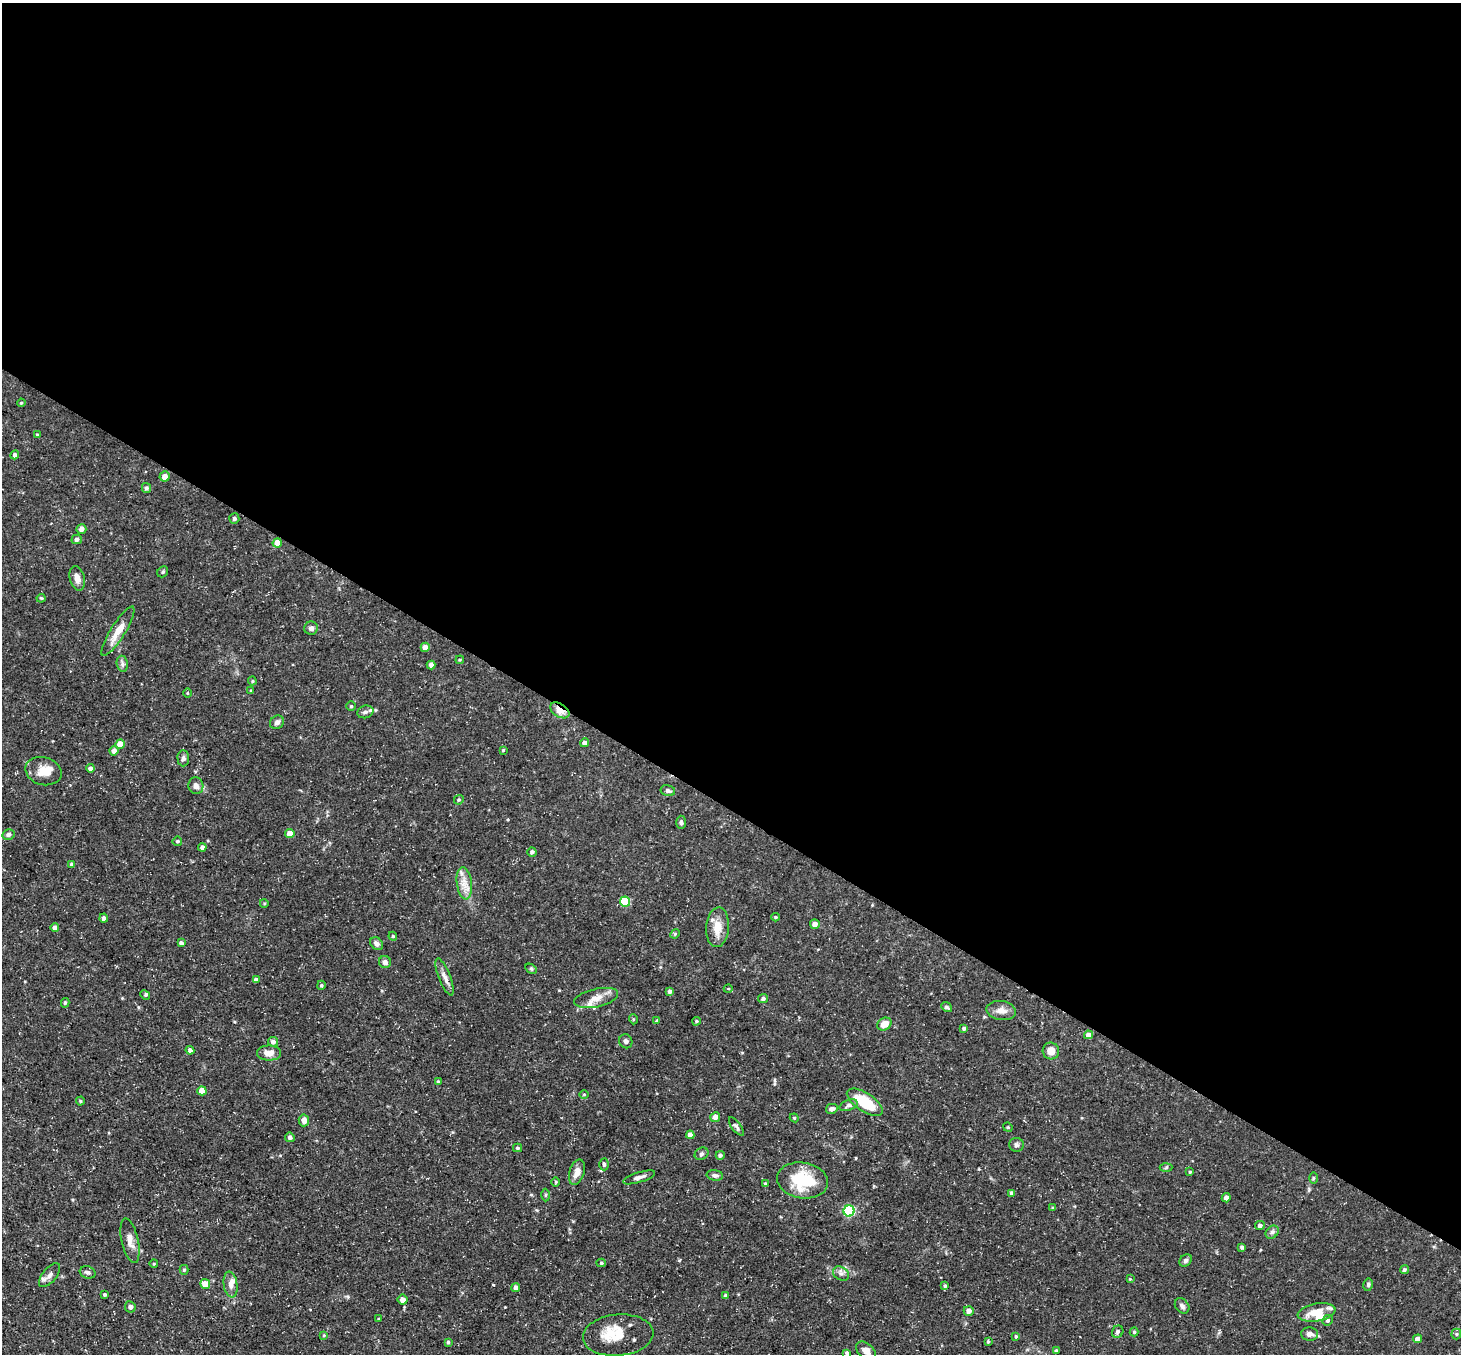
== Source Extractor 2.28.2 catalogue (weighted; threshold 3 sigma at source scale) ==
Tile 3 of 4 x 4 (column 3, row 1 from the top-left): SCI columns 2918-4376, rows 4344-5695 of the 5834 x 5843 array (HDU 1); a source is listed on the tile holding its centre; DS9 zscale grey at full resolution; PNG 1463 x 1356 px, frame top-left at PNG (2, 3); each listed source drawn as its Kron ellipse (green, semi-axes under 4 px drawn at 4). Shown black and unused: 60% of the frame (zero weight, under 3 of 5 exposures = <1% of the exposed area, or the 3 px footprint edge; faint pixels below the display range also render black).
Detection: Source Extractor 2.28.2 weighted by HDU 2 'WHT'; one run over the whole footprint, this tile lists its part. Background 0.0791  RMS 0.0042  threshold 0.0187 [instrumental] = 3 sigma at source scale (4.5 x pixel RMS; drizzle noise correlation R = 1.50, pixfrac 1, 0.05/0.05 arcsec/px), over >= 5 px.
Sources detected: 156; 1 inside a brighter object's white glare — neither listed nor drawn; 4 inside a brighter listed object's ellipse — not listed separately; the other 151 listed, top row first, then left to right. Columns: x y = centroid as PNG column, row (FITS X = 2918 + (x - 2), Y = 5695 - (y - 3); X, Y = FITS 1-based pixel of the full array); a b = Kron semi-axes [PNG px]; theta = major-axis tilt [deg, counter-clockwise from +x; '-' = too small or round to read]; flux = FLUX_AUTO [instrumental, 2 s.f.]
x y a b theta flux
21 403 4 4 - 0.51
37 435 3 3 - 0.41
15 455 4 4 - 1.2
165 476 5 5 - 2.7
146 488 5 4 - 0.92
234 519 5 5 - 0.77
81 529 5 4 - 2.1
77 539 5 4 - 1.1
277 543 4 4 - 4.1
163 572 6 5 - 0.74
77 578 12 7 -77 2.6
41 598 4 4 - 0.47
311 628 7 6 - 1.4
118 631 29 7 58 6.5
425 647 5 4 - 3.1
460 660 4 3 - 0.4
122 664 8 5 -83 1.1
431 665 4 4 - 1.5
252 681 4 4 - 0.46
251 691 3 3 - 0.51
187 693 4 3 - 0.35
351 706 4 4 - 0.57
560 710 10 6 -33 5.1
365 712 8 6 16 1.3
277 722 7 6 - 1.4
585 743 4 4 - 2.2
120 744 5 4 - 5.1
503 750 4 4 - 0.48
114 751 5 4 - 1.9
183 758 8 6 -85 1.1
90 768 4 4 - 1.2
44 771 18 14 -15 5.9
196 786 8 7 - 2
668 791 7 5 -12 1.3
459 800 5 4 - 0.56
681 822 7 4 -88 0.85
290 833 4 4 - 4.6
8 835 6 5 - 1
177 841 5 4 - 0.61
202 847 4 4 - 1.3
532 852 5 4 - 0.84
72 864 4 4 - 1.1
464 883 16 7 -82 4
625 901 5 5 - 23
264 903 4 3 - 0.41
776 917 4 4 - 0.47
104 918 4 4 - 0.94
815 924 5 5 - 1.8
55 927 4 4 - 1.7
717 927 20 11 85 5.9
675 934 5 4 - 0.49
393 936 4 4 - 0.52
181 943 4 4 - 1.2
377 944 7 5 -40 1.5
385 962 6 6 - 1.4
531 969 6 4 -30 0.52
445 977 20 6 -69 2.5
256 980 4 4 - 1.8
321 985 4 4 - 0.59
728 989 4 3 - 0.35
670 991 4 4 - 1.1
145 995 5 4 - 0.61
596 998 22 9 13 4.5
763 999 5 4 - 0.9
65 1003 5 3 - 0.61
947 1007 6 4 -39 1.1
1001 1010 15 9 -10 3
633 1019 5 3 - 0.44
657 1021 4 4 - 0.77
696 1021 4 3 - 0.53
884 1024 7 6 - 4.1
964 1028 4 3 - 0.96
1088 1035 4 4 - 2.6
626 1041 7 6 - 1.1
273 1042 5 5 - 1.5
190 1050 4 4 - 1.2
1051 1051 8 8 - 3.5
269 1053 12 7 -1 3.3
438 1081 4 3 - 0.56
202 1091 4 4 - 4.8
584 1094 5 3 - 0.37
80 1101 4 4 - 0.41
865 1102 20 9 -34 16
849 1105 9 5 20 1.2
832 1109 6 5 - 1.2
715 1117 5 5 - 2.2
794 1118 4 4 - 0.52
304 1120 6 5 - 2.2
736 1126 11 4 -53 0.98
1008 1127 5 4 - 0.51
690 1135 4 4 - 2.8
290 1137 5 4 - 1.1
1016 1145 7 7 - 1.1
518 1148 4 4 - 0.63
701 1154 7 5 34 0.9
720 1155 4 4 - 1.1
604 1164 6 4 -90 0.91
1166 1167 6 4 4 0.6
577 1172 13 7 72 2.9
1190 1172 3 3 - 0.45
715 1175 8 5 -7 1.1
639 1177 17 5 17 1.9
1313 1178 6 4 89 0.53
803 1180 25 18 -9 19
556 1182 5 3 - 0.42
765 1184 4 3 - 0.53
1012 1193 4 4 - 1.4
545 1195 6 4 89 0.57
1226 1198 4 4 - 1.6
1053 1208 4 3 - 0.45
849 1211 5 5 - 39
1260 1226 5 4 - 1.3
1272 1232 7 5 45 1.1
130 1241 23 8 -78 3.5
1242 1247 4 4 - 0.8
1186 1260 7 5 47 0.94
601 1263 4 4 - 0.59
154 1264 4 3 - 0.33
184 1270 5 4 - 0.64
1404 1270 5 4 - 0.81
88 1272 8 6 -19 1.2
841 1274 8 6 -31 1.4
50 1275 14 7 51 2
1130 1279 4 4 - 0.39
205 1284 5 5 - 4.7
231 1284 13 7 -81 2.3
1368 1285 6 4 78 0.72
945 1286 4 4 - 0.64
516 1287 4 4 - 1.4
105 1294 3 3 - 0.55
726 1295 4 4 - 0.63
403 1300 5 5 - 2.6
1182 1306 8 6 -52 1.3
130 1307 6 5 - 1.1
969 1311 5 5 - 2.3
1317 1312 19 9 10 7
379 1319 3 2 - 0.35
1328 1320 5 5 - 0.95
1118 1332 6 5 - 1.1
1134 1332 4 4 - 0.57
1310 1334 8 6 -2 2.2
1456 1334 5 5 - 0.61
324 1335 4 4 - 0.43
618 1335 35 20 5 12
1016 1336 4 3 - 0.57
1418 1339 4 4 - 2.5
988 1341 3 3 - 0.54
448 1342 4 4 - 0.7
866 1351 11 7 -39 2.9
1056 1351 4 4 - 0.8
847 1353 4 3 - 0.75
Overlapping masked pixels (flux is a lower limit): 1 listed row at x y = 560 710
Isophote crosses this tile's border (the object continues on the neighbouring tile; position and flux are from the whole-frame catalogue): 2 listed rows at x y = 866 1351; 847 1353